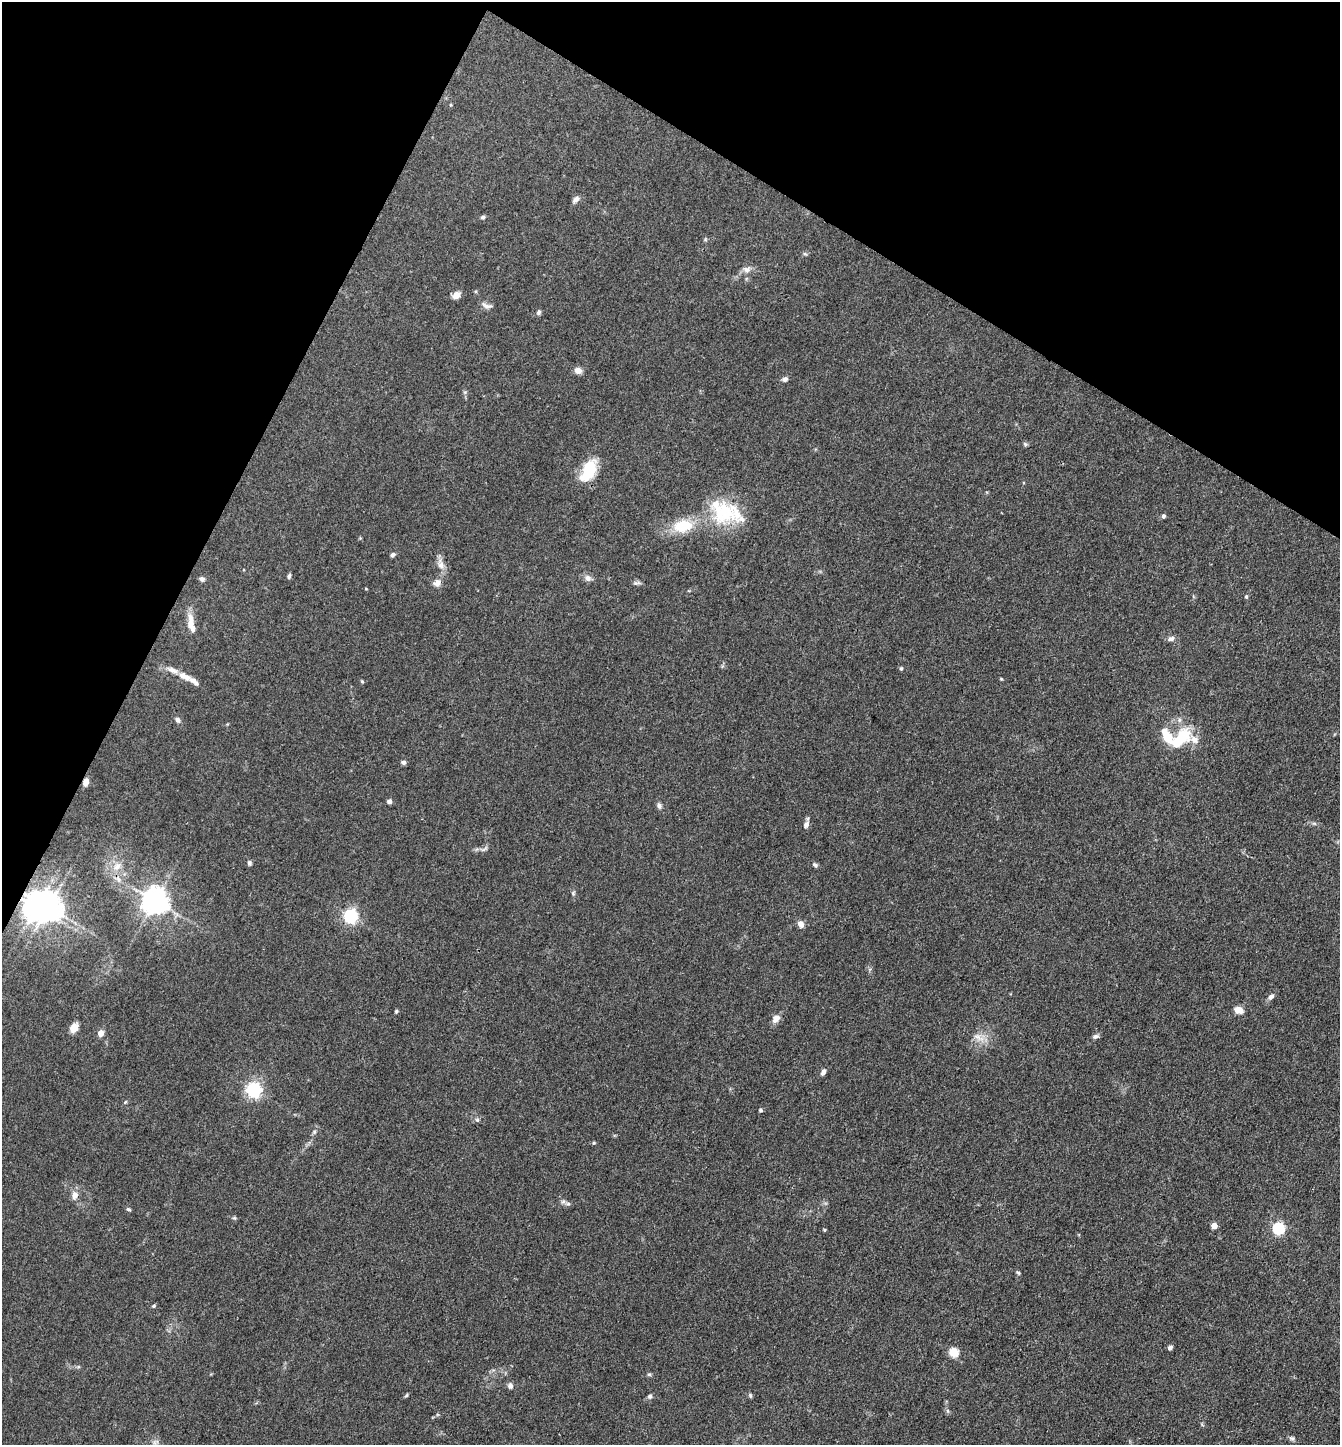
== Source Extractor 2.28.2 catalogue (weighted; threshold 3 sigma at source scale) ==
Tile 2 of 4 x 4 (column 2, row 1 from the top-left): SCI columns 1624-2961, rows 4331-5773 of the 5783 x 5774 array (HDU 1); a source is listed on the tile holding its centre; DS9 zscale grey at full resolution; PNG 1342 x 1447 px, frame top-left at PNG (2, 2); no overlay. Shown black and unused: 24% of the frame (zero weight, under 3 of 4 exposures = <1% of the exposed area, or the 3 px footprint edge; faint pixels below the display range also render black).
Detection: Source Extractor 2.28.2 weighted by HDU 2 'WHT'; one run over the whole footprint, this tile lists its part. Background 0.0821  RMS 0.0064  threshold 0.0288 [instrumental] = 3 sigma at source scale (4.5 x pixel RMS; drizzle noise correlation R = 1.50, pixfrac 1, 0.05/0.05 arcsec/px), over >= 5 px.
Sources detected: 87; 1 inside a brighter object's white glare — not listed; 7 inside a brighter listed object's ellipse — not listed separately; the other 79 listed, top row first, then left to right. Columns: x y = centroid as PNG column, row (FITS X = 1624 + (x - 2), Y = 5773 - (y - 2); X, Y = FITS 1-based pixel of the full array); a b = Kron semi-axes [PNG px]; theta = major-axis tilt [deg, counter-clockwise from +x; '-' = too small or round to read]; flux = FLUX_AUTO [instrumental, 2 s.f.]
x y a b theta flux
576 199 10 6 44 2.6
483 217 5 5 - 1.3
747 270 10 9 - 3.5
456 295 10 7 41 4
486 306 16 6 -14 2.6
539 312 7 5 65 1.3
578 371 8 7 - 3.9
785 379 7 6 - 1.8
1025 444 6 5 - 1
588 471 27 13 62 23
724 513 33 30 0 39
1163 516 5 4 - 1.4
683 526 20 13 8 22
393 555 6 5 - 1.5
441 564 16 9 -75 4.8
289 576 6 4 65 1.5
588 578 9 7 -34 2.9
202 579 6 6 - 1.9
437 583 11 9 24 3.8
636 583 10 4 5 1.5
366 589 4 3 - 0.46
1246 597 5 4 - 0.94
191 626 21 8 -73 6.6
1171 639 9 7 21 2
901 668 5 4 - 0.99
185 677 18 8 -28 5.9
1001 679 4 4 - 0.57
362 681 5 4 - 0.7
177 720 7 6 - 2
1180 739 27 14 45 26
403 762 5 5 - 1.9
86 782 8 5 75 4.6
389 801 4 4 - 3.1
659 806 8 6 -68 1.9
806 825 10 7 63 2.3
484 849 11 4 40 1.3
249 863 7 5 -76 1.4
815 865 7 5 -28 1.4
117 866 13 9 44 5.3
118 879 9 5 -63 2.3
573 893 7 4 -58 0.95
155 901 8 8 - 740
48 908 8 7 - 830
350 916 6 6 - 130
801 924 8 6 -57 3.7
1271 997 9 6 44 2.2
1238 1010 9 6 -17 6.2
396 1011 5 4 - 0.84
776 1019 12 8 47 3.9
74 1028 9 7 63 7.2
101 1033 4 4 - 8.9
1096 1036 8 6 12 1.8
978 1037 19 6 -22 5.1
823 1072 8 5 66 2.2
253 1090 6 6 - 160
125 1102 5 4 - 0.69
760 1110 5 4 - 0.92
477 1120 6 5 - 1.1
314 1132 6 4 47 1
594 1143 5 4 - 0.7
75 1195 11 8 88 4.1
563 1201 6 6 - 1.5
128 1209 6 4 -16 1
234 1218 6 3 17 0.81
1214 1226 4 4 - 9.5
1278 1229 6 5 - 75
824 1230 4 3 - 0.71
1018 1273 5 4 - 0.87
154 1306 5 4 - 0.93
1170 1348 5 4 - 1.8
953 1352 5 5 - 32
649 1374 6 5 - 0.92
510 1386 8 7 - 2
406 1395 6 4 45 0.78
650 1396 7 6 - 1.4
750 1396 7 3 -82 0.87
948 1411 6 4 -70 1
1292 1438 7 6 - 1.4
155 1442 11 4 26 1.8
Overlapping masked pixels (flux is a lower limit): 1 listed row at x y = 86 782